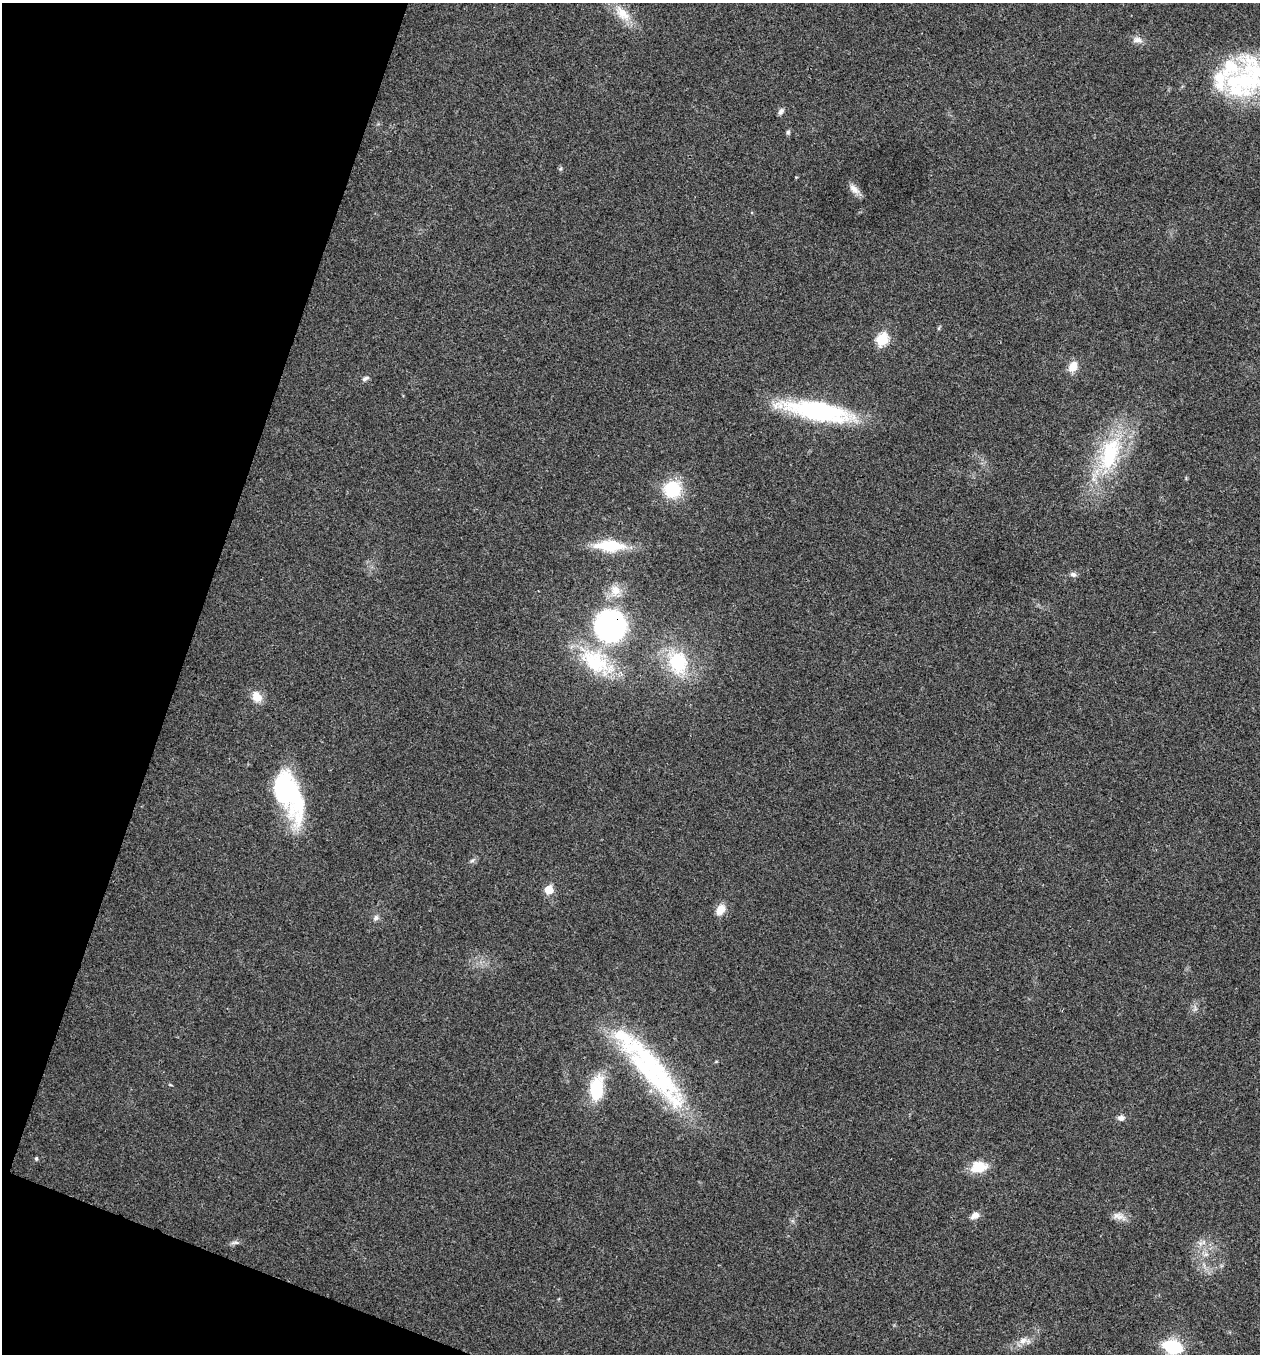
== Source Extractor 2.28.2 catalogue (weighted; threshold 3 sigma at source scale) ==
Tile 9 of 4 x 4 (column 1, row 3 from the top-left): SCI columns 136-1393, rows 1358-2709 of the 5432 x 5417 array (HDU 1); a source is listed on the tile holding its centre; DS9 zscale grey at full resolution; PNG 1262 x 1356 px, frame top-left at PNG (2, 3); no overlay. Shown black and unused: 17% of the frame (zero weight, under 3 of 4 exposures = <1% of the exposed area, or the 3 px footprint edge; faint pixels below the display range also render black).
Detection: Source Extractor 2.28.2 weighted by HDU 2 'WHT'; one run over the whole footprint, this tile lists its part. Background 0.0246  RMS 0.0041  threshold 0.0184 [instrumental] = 3 sigma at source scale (4.5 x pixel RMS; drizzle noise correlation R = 1.50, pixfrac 1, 0.05/0.05 arcsec/px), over >= 5 px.
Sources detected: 43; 1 inside a brighter object's white glare — not listed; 7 inside a brighter listed object's ellipse — not listed separately; the other 35 listed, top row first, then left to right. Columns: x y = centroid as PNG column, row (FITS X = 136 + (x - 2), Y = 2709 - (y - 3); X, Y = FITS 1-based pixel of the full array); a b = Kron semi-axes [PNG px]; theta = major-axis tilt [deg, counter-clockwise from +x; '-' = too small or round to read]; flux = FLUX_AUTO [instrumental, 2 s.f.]
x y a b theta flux
622 13 26 13 -48 8.1
1138 40 13 8 -15 2.4
1245 81 63 43 28 54
781 111 9 5 52 1.2
788 132 6 5 - 0.77
560 169 6 3 70 0.56
854 189 16 8 -41 2.8
882 339 7 6 - 29
1073 367 12 9 64 5
365 378 9 5 23 1.2
818 411 61 18 -10 62
1110 454 53 24 71 36
672 489 20 18 44 17
610 546 32 11 -2 18
1073 574 8 6 -17 1.2
615 590 14 13 - 5.1
610 626 25 24 - 89
595 662 41 27 -37 28
678 662 25 21 -80 23
257 697 12 10 -56 5.4
284 789 51 24 -74 50
549 890 6 6 - 9.9
721 910 15 10 61 4
376 918 8 7 - 1.4
647 1064 92 36 -52 64
596 1088 25 14 83 19
1121 1118 9 7 1 1.7
36 1159 5 4 - 0.52
978 1167 18 12 7 9
975 1215 10 7 34 2.5
1118 1216 20 8 -22 3.1
235 1243 13 4 3 1.2
1206 1254 7 4 18 0.94
1023 1340 12 8 31 2.8
1172 1347 20 13 -18 18
Overlapping masked pixels (flux is a lower limit): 1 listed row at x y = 610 626
Isophote crosses this tile's border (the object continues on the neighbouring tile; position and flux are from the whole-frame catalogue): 1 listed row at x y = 1245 81